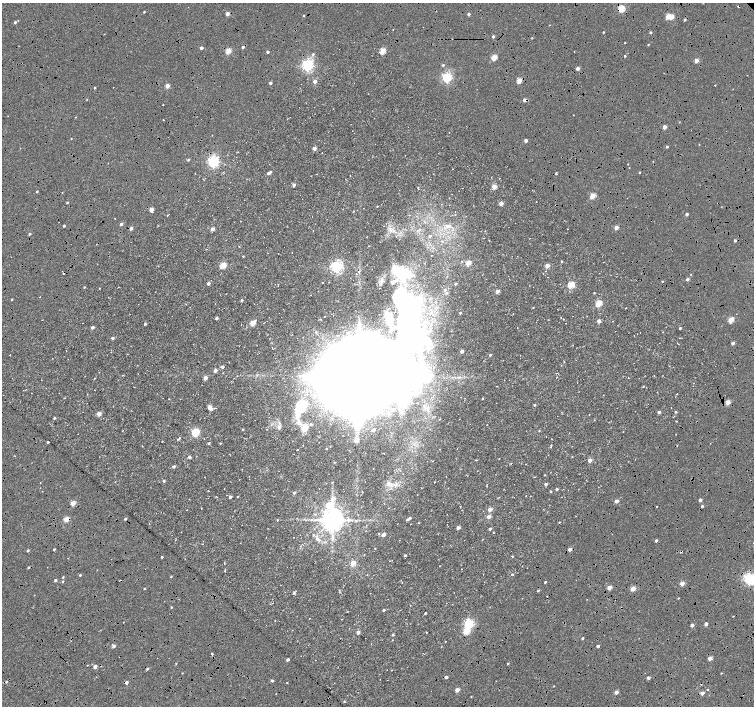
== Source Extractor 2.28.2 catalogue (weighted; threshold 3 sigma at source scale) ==
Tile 7 of 4 x 4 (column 3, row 2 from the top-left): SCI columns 3016-4518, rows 3046-4452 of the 6025 x 6022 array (HDU 1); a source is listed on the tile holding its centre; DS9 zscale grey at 2 x 2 block average (1 PNG px = mean of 2 x 2 image px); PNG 756 x 708 px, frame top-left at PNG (2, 3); no overlay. Shown black and unused: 2% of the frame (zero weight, under 4 of 8 exposures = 5% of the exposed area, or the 3 px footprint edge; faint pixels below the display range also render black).
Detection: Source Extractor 2.28.2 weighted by HDU 2 'WHT'; one run over the whole footprint, this tile lists its part. Background 8.86e-04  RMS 0.0025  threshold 0.0102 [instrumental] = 3 sigma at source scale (4.09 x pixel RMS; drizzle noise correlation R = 1.36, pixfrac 0.8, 0.0396/0.0396 arcsec/px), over >= 5 px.
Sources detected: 355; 4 inside a brighter object's white glare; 10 cosmic-ray / hot-pixel residue — not listed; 7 inside a brighter listed object's ellipse — not listed separately; the other 334 listed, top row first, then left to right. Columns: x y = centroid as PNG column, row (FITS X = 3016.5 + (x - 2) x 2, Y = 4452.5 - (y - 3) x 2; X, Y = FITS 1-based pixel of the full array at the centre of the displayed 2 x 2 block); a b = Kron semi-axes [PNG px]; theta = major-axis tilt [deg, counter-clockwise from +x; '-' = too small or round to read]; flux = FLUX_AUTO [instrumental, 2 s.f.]
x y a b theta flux
738 6 2 2 - 0.64
188 7 2 2 - 0.44
621 8 3 3 - 21
144 12 2 2 - 0.52
227 14 3 2 - 3.1
468 14 2 2 - 1.6
304 15 2 2 - 0.46
668 16 3 3 - 9.6
672 17 3 2 - 7.4
685 20 3 2 - 0.8
15 22 3 2 - 0.94
549 25 2 2 - 0.23
393 30 2 2 - 0.2
603 32 2 2 - 0.48
650 32 3 2 - 0.93
493 36 2 2 - 1.3
532 38 2 2 - 0.38
625 43 2 2 - 0.3
648 44 2 2 - 0.37
243 47 2 2 - 1.5
201 48 2 2 - 2.1
228 51 3 3 - 13
382 51 3 3 - 16
574 51 2 2 - 0.28
268 52 2 2 - 1.4
313 54 4 3 - 0.98
625 56 2 2 - 0.68
494 57 3 2 - 13
696 60 3 2 - 4.4
443 65 3 3 - 0.75
308 66 4 3 - 130
578 68 3 2 - 2.9
447 78 3 3 - 79
519 80 3 3 - 9.8
315 81 3 2 - 3.6
270 83 2 2 - 1.4
715 85 2 2 - 0.41
167 86 2 2 - 5.4
95 88 3 2 - 0.48
87 99 3 2 - 0.33
525 100 3 2 - 3.7
163 104 2 2 - 0.25
573 115 2 2 - 0.2
75 117 3 2 - 0.26
163 120 2 2 - 0.43
679 122 3 2 - 0.29
664 127 2 2 - 5.1
212 135 2 2 - 0.2
71 139 2 2 - 0.25
526 140 2 2 - 2.4
699 144 2 2 - 0.25
667 147 3 2 - 0.93
314 148 3 3 - 2.5
188 160 3 3 - 0.73
213 162 5 4 - 59
653 162 3 2 - 0.21
225 164 2 2 - 0.27
628 164 2 2 - 0.24
629 168 2 2 - 0.29
639 172 2 2 - 0.54
195 173 2 2 - 0.2
268 173 3 3 - 1.3
556 174 3 2 - 0.6
399 176 2 2 - 0.15
294 185 3 2 - 2.3
494 187 3 3 - 6.6
418 188 3 2 - 0.43
37 191 2 2 - 0.59
593 196 3 2 - 12
536 201 2 2 - 0.17
67 202 2 2 - 0.62
501 203 3 3 - 3.9
441 204 2 2 - 0.38
377 206 2 2 - 0.33
151 209 3 2 - 6.2
353 211 2 2 - 0.29
687 214 2 2 - 1.8
168 215 3 2 - 0.3
115 218 2 2 - 0.25
240 221 2 2 - 0.52
121 224 3 2 - 1.6
64 226 2 2 - 0.74
158 226 3 2 - 0.26
447 226 5 4 - 3.4
616 227 2 2 - 4.5
131 228 3 2 - 2
212 229 3 3 - 2.8
313 230 2 2 - 0.16
30 234 3 2 - 0.81
396 236 2 2 - 0.22
430 236 3 3 - 1.1
489 240 2 2 - 0.21
735 240 2 2 - 1.1
369 246 2 2 - 0.25
431 255 2 2 - 0.2
243 256 3 2 - 0.39
462 261 2 2 - 0.27
562 261 2 2 - 0.69
468 263 3 3 - 6.6
223 265 4 3 - 11
547 266 3 3 - 4.6
337 267 5 5 - 44
359 271 3 2 - 0.4
404 273 23 17 -38 26
687 279 3 2 - 1.7
381 281 8 6 70 2.2
662 281 2 2 - 0.44
208 283 2 2 - 1.9
322 283 2 2 - 0.22
455 284 3 2 - 0.49
278 285 3 2 - 0.32
571 285 3 3 - 14
84 287 3 2 - 0.43
118 287 2 2 - 0.2
99 288 2 2 - 0.23
445 290 3 3 - 0.78
497 291 3 3 - 3.5
447 293 4 3 - 0.81
594 293 2 2 - 0.38
311 295 2 2 - 0.21
39 297 2 2 - 0.42
12 299 2 2 - 0.45
242 300 3 2 - 0.64
599 303 4 3 - 11
533 307 2 2 - 0.35
626 308 2 2 - 0.24
283 309 2 2 - 0.19
460 313 2 2 - 0.71
513 314 2 2 - 0.24
324 316 3 2 - 0.3
217 318 3 2 - 1.1
388 318 5 3 - 2
561 318 2 2 - 0.17
320 319 3 2 - 0.51
563 319 2 2 - 0.2
731 320 3 3 - 13
599 321 2 2 - 3.9
253 323 4 3 - 7.8
145 324 2 2 - 0.84
92 327 2 2 - 1.9
517 327 2 2 - 0.19
680 328 2 2 - 0.77
662 332 2 2 - 0.34
112 338 2 2 - 1.5
429 341 13 6 -76 4.3
677 343 3 2 - 0.3
733 343 3 2 - 2
272 348 2 2 - 0.2
462 351 2 2 - 2.3
10 355 2 2 - 0.24
490 355 2 2 - 0.78
222 367 2 2 - 1.6
215 370 3 2 - 2.5
427 370 3 2 - 0.4
223 373 2 2 - 0.24
257 375 5 2 - 0.63
459 377 5 2 - 0.78
557 377 3 2 - 0.22
12 378 2 2 - 0.24
94 378 2 2 - 0.28
205 378 3 3 - 3.8
359 378 33 25 64 18000
628 378 2 2 - 0.25
497 386 3 2 - 0.22
643 386 2 2 - 0.42
94 390 2 2 - 0.18
677 394 2 2 - 0.28
65 398 3 2 - 0.22
482 399 2 2 - 0.42
410 402 7 4 -17 1.8
728 402 3 2 - 7.8
534 405 2 2 - 0.75
113 406 2 2 - 0.17
209 407 3 3 - 5
671 408 2 2 - 0.17
211 409 3 2 - 2.5
394 410 3 3 - 1.4
659 412 3 3 - 1.4
676 412 3 2 - 0.69
99 413 3 3 - 4
297 417 37 13 81 17
54 418 3 2 - 0.81
311 424 3 3 - 1.1
487 425 2 2 - 0.13
279 427 7 5 -55 2
243 429 2 2 - 0.38
267 429 2 2 - 0.25
123 430 2 2 - 0.18
373 430 2 2 - 1.6
371 431 2 2 - 0.28
539 431 3 2 - 0.39
623 431 2 2 - 0.2
196 432 4 4 - 22
546 436 2 2 - 0.15
179 438 5 2 - 0.84
552 439 2 2 - 0.22
356 440 4 3 - 4.4
162 441 2 2 - 0.32
48 442 2 2 - 0.96
209 443 2 2 - 0.8
220 443 3 2 - 0.46
551 446 5 2 - 0.47
457 448 2 2 - 0.16
326 449 2 2 - 0.32
439 449 2 2 - 0.21
293 454 2 2 - 0.2
189 457 4 3 - 1.1
499 459 2 2 - 0.25
476 460 3 2 - 0.36
590 460 3 3 - 3.8
433 461 2 2 - 0.21
334 462 3 2 - 0.37
526 464 2 2 - 0.22
174 466 2 2 - 1.5
545 475 3 2 - 0.3
164 481 3 3 - 0.77
332 482 3 2 - 0.39
40 483 2 2 - 0.18
326 483 2 2 - 0.26
389 484 11 5 -29 2.9
546 484 2 2 - 1.6
487 486 2 2 - 0.22
557 489 2 2 - 0.96
551 491 2 2 - 0.51
294 493 3 2 - 0.9
526 496 2 2 - 0.21
230 497 2 2 - 1.9
333 499 5 3 - 4.1
700 500 2 2 - 2.4
616 501 2 2 - 3.9
73 503 3 2 - 8
657 506 2 2 - 0.28
702 506 2 2 - 1.2
460 507 2 2 - 0.29
201 508 2 2 - 0.21
333 509 4 4 - 5.2
187 510 2 2 - 0.14
490 510 3 3 - 4.1
489 517 3 3 - 3.2
410 518 3 2 - 0.92
66 519 3 2 - 11
125 519 3 2 - 0.87
277 520 3 2 - 0.27
333 520 8 8 - 280
348 520 10 4 2 2.7
407 520 3 2 - 0.74
560 522 3 2 - 0.39
418 523 2 2 - 0.26
458 528 3 2 - 3.1
490 529 3 2 - 1
379 533 2 2 - 0.28
493 533 2 2 - 0.35
313 535 3 3 - 0.51
383 535 3 3 - 2.8
293 537 2 2 - 0.18
317 539 4 4 - 1.4
332 539 8 3 69 1.6
483 539 4 2 - 0.3
656 541 2 2 - 1.4
202 544 2 2 - 0.19
54 549 2 2 - 0.71
570 549 2 2 - 3.2
28 550 3 3 - 0.69
405 555 2 2 - 0.97
512 556 3 2 - 0.36
162 557 2 2 - 0.61
68 558 2 2 - 0.35
353 563 4 3 - 6
439 566 2 2 - 0.17
461 569 2 2 - 0.18
225 570 3 2 - 0.36
483 574 2 2 - 0.17
512 574 4 3 - 0.5
80 575 2 2 - 0.63
171 576 3 2 - 0.43
63 577 3 2 - 0.49
749 579 4 3 - 100
55 580 2 2 - 1
63 581 2 2 - 0.49
402 582 2 2 - 0.24
545 582 3 2 - 0.64
753 582 5 4 - 4.2
682 583 2 2 - 6.7
609 587 3 2 - 6.1
144 588 2 2 - 0.42
633 589 3 2 - 9
538 590 3 2 - 0.7
340 592 3 2 - 0.47
294 593 4 3 - 0.81
678 598 3 2 - 0.34
272 603 3 2 - 0.24
171 607 3 2 - 0.4
384 610 2 2 - 0.8
347 611 3 2 - 0.27
425 613 2 2 - 0.63
733 616 2 2 - 0.29
309 618 2 2 - 0.29
341 619 2 2 - 0.24
275 620 2 2 - 0.17
123 622 2 2 - 0.33
469 624 3 3 - 66
706 624 2 2 - 2.8
692 625 2 2 - 3.1
466 631 3 3 - 18
358 632 3 3 - 2.2
426 632 2 2 - 0.36
393 635 3 3 - 0.69
583 638 2 2 - 0.72
392 640 2 2 - 0.24
445 641 2 2 - 0.22
114 646 3 3 - 1.7
598 646 2 2 - 1.4
212 654 3 2 - 0.76
710 658 3 2 - 5.7
288 660 2 2 - 1.7
176 663 3 2 - 0.23
508 663 3 2 - 0.46
95 667 2 2 - 2.9
147 669 3 2 - 0.86
392 670 2 2 - 0.23
182 673 2 2 - 0.25
721 673 3 2 - 0.36
446 677 2 2 - 2.1
648 678 2 2 - 1.7
272 681 3 2 - 1.2
6 682 3 3 - 0.71
126 683 3 3 - 1.6
554 686 2 2 - 0.24
707 689 2 2 - 0.45
457 690 2 2 - 5.7
616 692 2 2 - 3.9
702 693 3 2 - 3.3
471 696 3 2 - 0.26
344 701 2 2 - 0.47
Overlapping masked pixels (flux is a lower limit): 6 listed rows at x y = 738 6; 621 8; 243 47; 525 100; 66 519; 702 693
Isophote crosses this tile's border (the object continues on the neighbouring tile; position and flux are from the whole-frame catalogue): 2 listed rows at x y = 749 579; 753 582
Diffuse or blended objects may show on this block-average render without a row.